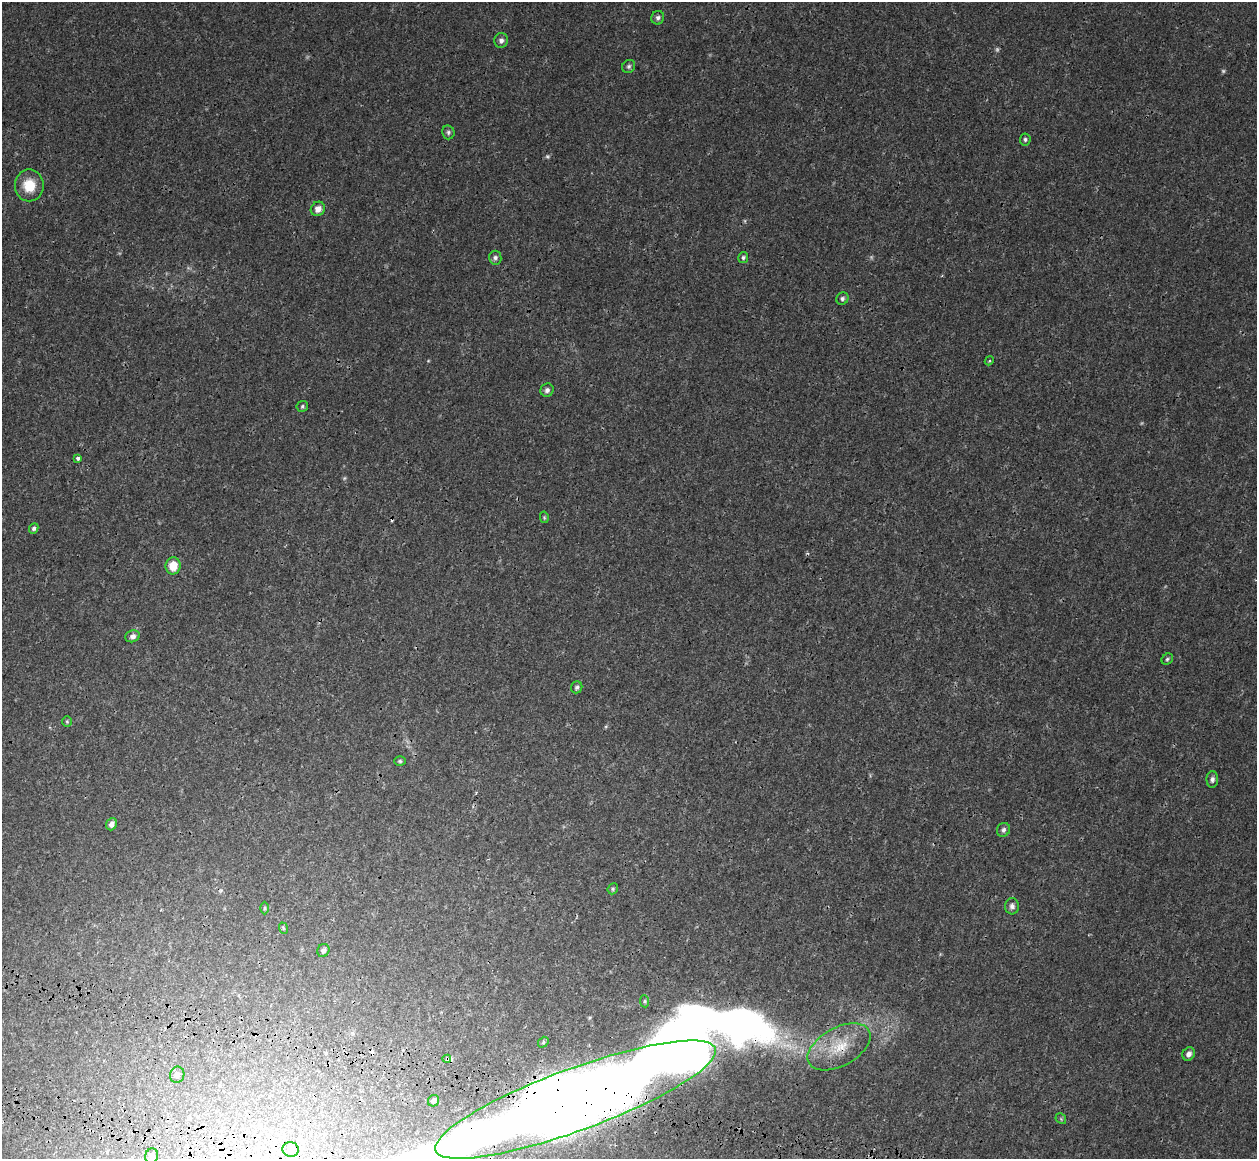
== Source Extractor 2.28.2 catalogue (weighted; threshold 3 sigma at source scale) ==
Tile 7 of 4 x 4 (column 3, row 2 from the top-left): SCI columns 2656-3910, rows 2931-4087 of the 5358 x 5763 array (HDU 1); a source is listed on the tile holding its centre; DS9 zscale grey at full resolution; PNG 1259 x 1161 px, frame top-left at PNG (2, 2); each listed source drawn as its Kron ellipse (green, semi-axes under 4 px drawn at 4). Shown black and unused: <1% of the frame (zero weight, under 3 of 4 exposures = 17% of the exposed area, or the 3 px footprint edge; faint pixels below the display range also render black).
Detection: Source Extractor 2.28.2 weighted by HDU 2 'WHT'; one run over the whole footprint, this tile lists its part. Background 3.37e-04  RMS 0.0013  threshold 0.00577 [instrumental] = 3 sigma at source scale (4.5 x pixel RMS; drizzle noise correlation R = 1.50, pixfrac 1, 0.0396/0.0396 arcsec/px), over >= 5 px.
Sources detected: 49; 3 too faint to see at this stretch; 2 inside a brighter object's white glare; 3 cosmic-ray / hot-pixel residue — neither listed nor drawn; the other 41 listed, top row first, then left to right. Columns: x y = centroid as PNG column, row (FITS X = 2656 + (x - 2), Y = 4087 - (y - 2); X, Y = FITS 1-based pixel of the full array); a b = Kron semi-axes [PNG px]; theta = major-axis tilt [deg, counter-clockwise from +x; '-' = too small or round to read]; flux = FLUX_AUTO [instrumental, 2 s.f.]
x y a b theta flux
658 18 7 6 - 0.33
501 40 7 7 - 0.41
629 66 7 6 - 0.27
448 132 7 6 - 0.27
1025 139 6 5 - 0.23
29 185 16 14 -90 2.6
318 209 7 7 - 0.83
743 257 6 5 - 0.22
495 258 7 6 - 0.32
842 298 6 6 - 0.29
989 361 4 3 - 0.15
547 390 7 6 - 0.39
302 406 6 5 - 0.21
78 458 3 3 - 0.54
544 517 6 4 -79 0.15
34 528 5 4 - 0.27
173 566 8 7 - 2
133 636 7 6 - 0.48
1167 659 6 5 - 0.21
577 687 6 5 - 0.26
67 722 5 4 - 0.15
400 761 6 5 - 0.2
1212 779 8 6 89 0.37
111 824 6 5 - 0.61
1003 830 7 6 - 0.36
613 889 6 5 - 0.2
1012 906 8 7 - 0.45
264 908 6 4 89 0.17
283 928 6 3 -71 0.14
323 950 7 6 - 0.36
645 1001 6 4 -85 0.19
543 1042 6 4 51 0.17
839 1047 34 19 29 4.5
1189 1054 7 6 - 0.55
447 1059 4 3 - 0.39
177 1075 8 7 - 0.38
576 1100 149 31 20 890
434 1101 6 5 - 0.63
1061 1119 6 4 -47 0.15
291 1150 8 7 - 0.47
152 1156 8 6 74 0.6
Overlapping masked pixels (flux is a lower limit): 3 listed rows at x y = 839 1047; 447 1059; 576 1100
Isophote crosses this tile's border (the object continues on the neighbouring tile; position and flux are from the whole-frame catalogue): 2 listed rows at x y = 576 1100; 152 1156